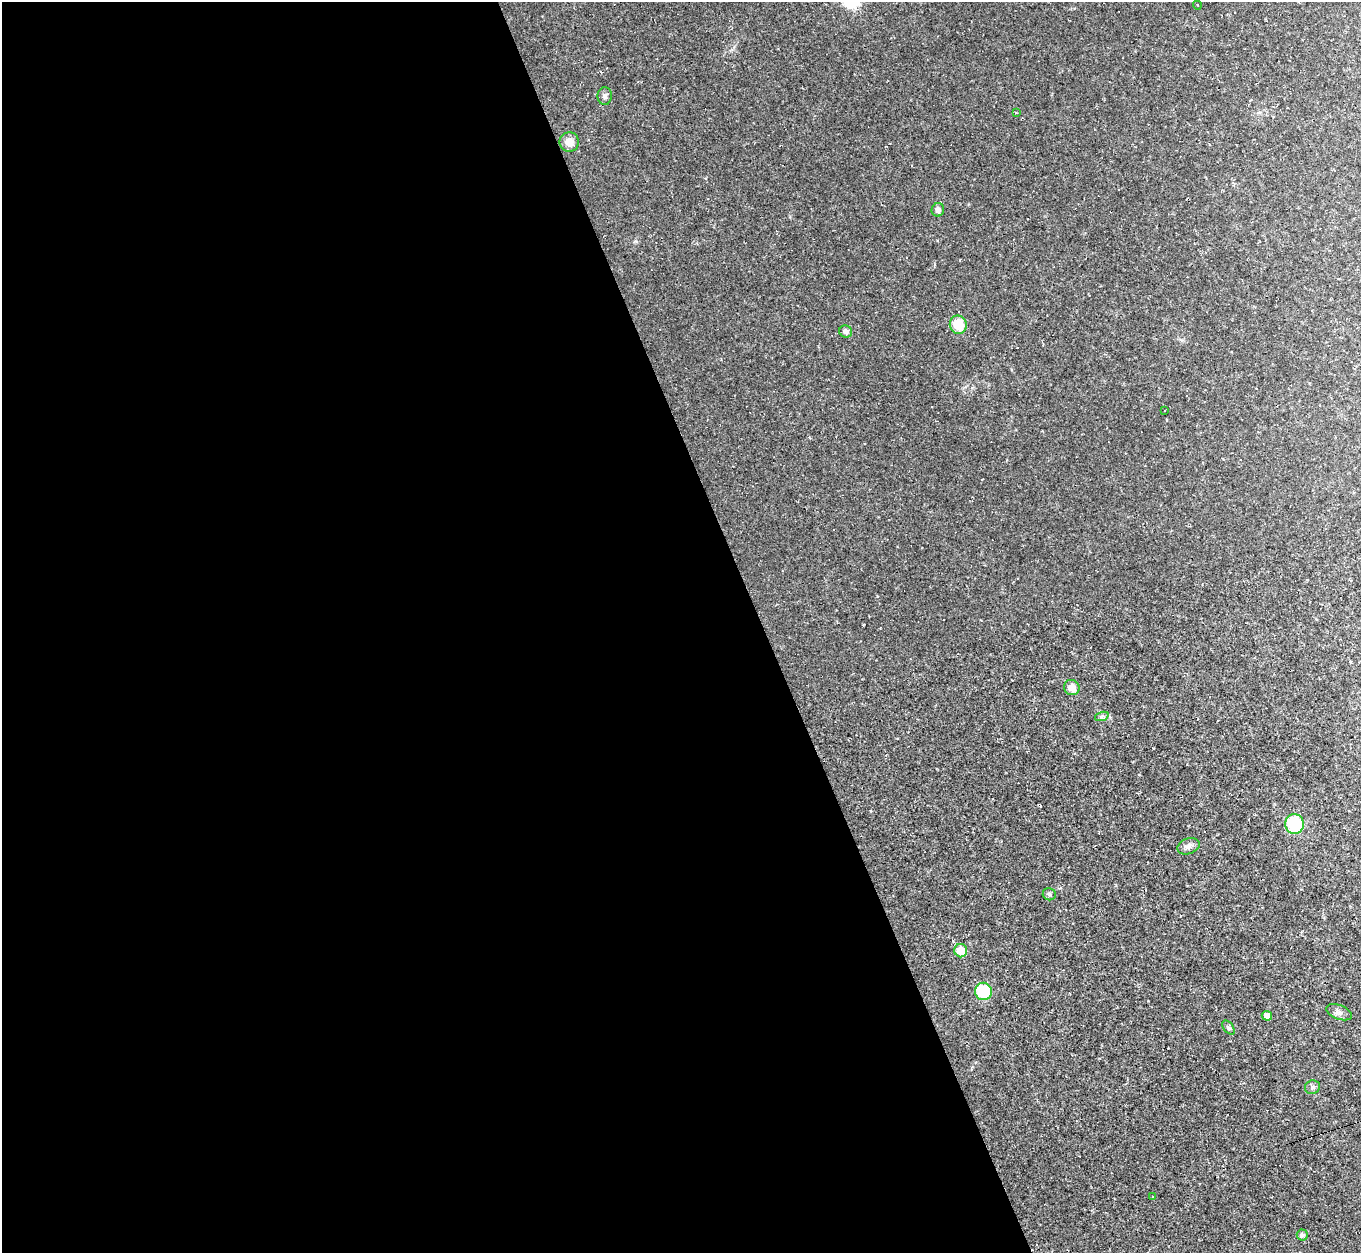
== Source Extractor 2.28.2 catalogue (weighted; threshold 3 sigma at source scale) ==
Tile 9 of 4 x 4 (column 1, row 3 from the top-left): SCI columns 1-1359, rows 1524-2774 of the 5437 x 5422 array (HDU 1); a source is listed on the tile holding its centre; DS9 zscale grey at full resolution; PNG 1363 x 1255 px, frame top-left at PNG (2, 2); each listed source drawn as its Kron ellipse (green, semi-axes under 4 px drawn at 4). Shown black and unused: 56% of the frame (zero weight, under 2 of 3 exposures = <1% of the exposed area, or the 3 px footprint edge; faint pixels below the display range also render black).
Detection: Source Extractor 2.28.2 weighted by HDU 2 'WHT'; one run over the whole footprint, this tile lists its part. Background 0.052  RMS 0.007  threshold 0.0317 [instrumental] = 3 sigma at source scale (4.5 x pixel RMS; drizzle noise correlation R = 1.50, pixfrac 1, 0.05/0.05 arcsec/px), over >= 5 px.
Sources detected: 31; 10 cosmic-ray / hot-pixel residue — neither listed nor drawn; the other 21 listed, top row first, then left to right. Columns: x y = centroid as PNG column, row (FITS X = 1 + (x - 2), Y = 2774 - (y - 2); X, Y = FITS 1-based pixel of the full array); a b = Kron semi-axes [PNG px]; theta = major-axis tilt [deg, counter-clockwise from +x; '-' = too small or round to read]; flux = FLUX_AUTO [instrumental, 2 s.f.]
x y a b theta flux
1197 5 4 3 - 0.54
605 96 9 7 -88 2.2
1016 112 4 3 - 0.54
569 142 10 9 - 6.6
938 210 7 6 - 2.6
958 325 9 8 - 16
846 331 6 6 - 3.1
1165 410 2 2 - 0.47
1072 688 8 7 - 6.8
1102 716 7 4 18 1.4
1294 824 10 9 - 36
1188 846 11 7 19 3.4
1049 894 6 6 - 1.4
961 951 7 6 - 12
983 991 8 8 - 30
1339 1012 13 7 -21 3.2
1267 1016 5 4 - 4.2
1229 1028 8 5 -53 1.4
1312 1087 8 6 19 1.8
1153 1197 3 3 - 0.55
1302 1235 5 5 - 2.3
Unlisted compact peaks at least as high as the median listed source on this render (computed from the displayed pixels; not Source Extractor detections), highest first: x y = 636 241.